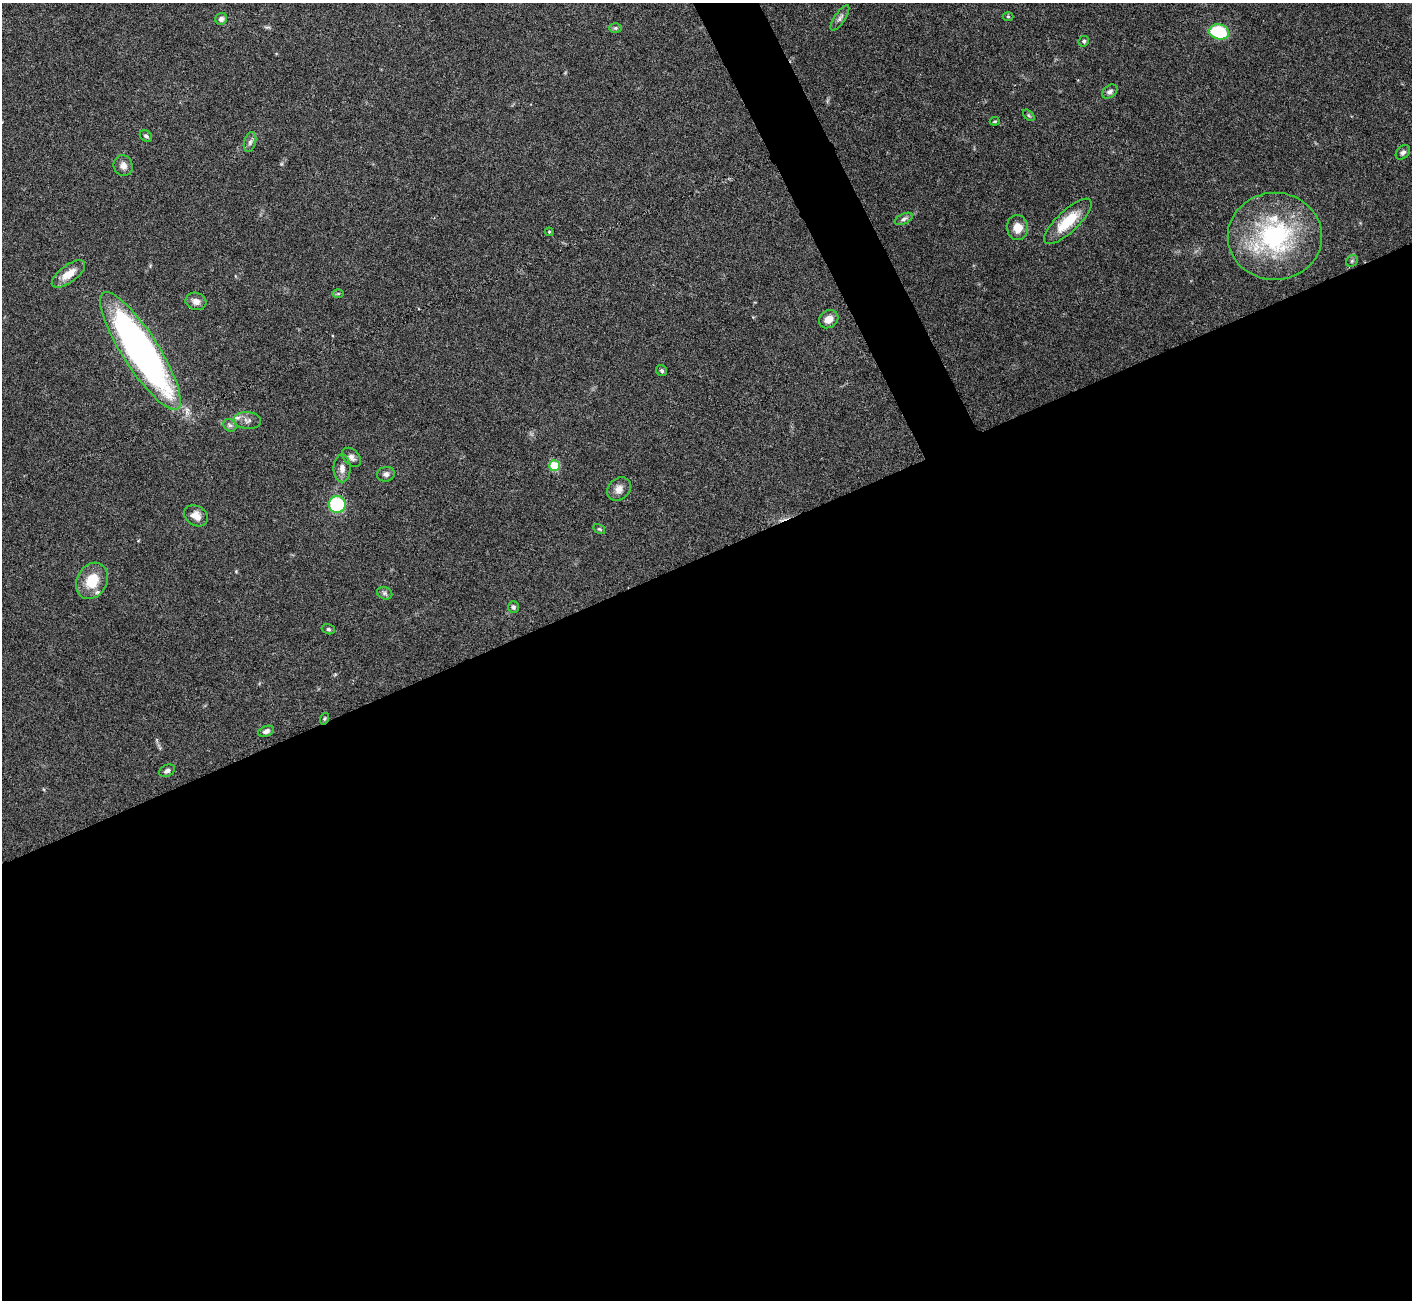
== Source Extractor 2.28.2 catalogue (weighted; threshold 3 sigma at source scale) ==
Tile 15 of 4 x 4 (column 3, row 4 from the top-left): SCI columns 2821-4230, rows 155-1452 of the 5644 x 5631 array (HDU 1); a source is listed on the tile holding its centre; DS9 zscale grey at full resolution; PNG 1414 x 1302 px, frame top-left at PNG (2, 3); each listed source drawn as its Kron ellipse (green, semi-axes under 4 px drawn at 4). Shown black and unused: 59% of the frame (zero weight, under 3 of 6 exposures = <1% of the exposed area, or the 3 px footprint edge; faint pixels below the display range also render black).
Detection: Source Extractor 2.28.2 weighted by HDU 2 'WHT'; one run over the whole footprint, this tile lists its part. Background 0.0973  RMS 0.0033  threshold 0.0137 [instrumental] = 3 sigma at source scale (4.09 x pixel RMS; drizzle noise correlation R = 1.36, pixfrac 0.8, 0.05/0.05 arcsec/px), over >= 5 px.
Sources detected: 45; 3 inside a brighter listed object's ellipse — not listed separately; the other 42 listed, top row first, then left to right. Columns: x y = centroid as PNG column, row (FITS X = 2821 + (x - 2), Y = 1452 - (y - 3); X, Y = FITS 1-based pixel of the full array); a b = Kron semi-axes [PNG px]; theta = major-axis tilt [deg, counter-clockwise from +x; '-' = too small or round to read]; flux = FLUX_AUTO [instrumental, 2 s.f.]
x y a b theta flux
1008 17 5 3 - 0.3
840 18 14 5 56 1.1
221 19 6 5 - 1.2
615 28 6 5 - 0.54
1219 32 10 7 -12 18
1084 41 5 5 - 0.59
1110 91 8 6 38 0.99
1029 115 7 4 -45 0.46
995 121 5 3 - 0.35
146 136 7 5 -42 0.78
250 142 10 6 75 1
1403 152 8 5 46 0.95
123 166 10 9 - 1.9
904 219 10 5 25 0.96
1068 221 31 11 43 9.8
1017 228 12 10 -82 4
549 232 4 4 - 0.36
1275 236 47 43 0 44
1352 261 6 5 - 0.53
68 274 20 8 37 4.5
338 294 6 4 0 0.4
196 301 10 8 -18 2.1
829 319 10 8 36 3
140 351 69 18 -57 140
662 371 6 5 - 0.66
247 420 13 8 -5 1.6
230 425 7 5 -42 0.81
351 457 11 7 -45 1.5
554 466 5 5 - 13
342 468 14 8 -90 2.1
386 474 9 7 10 1.2
619 489 13 10 43 2.2
337 504 8 8 - 23
196 516 12 9 -33 3
599 529 6 4 -34 0.39
92 581 19 15 61 7.9
385 593 8 6 -21 0.76
513 607 6 5 - 0.6
328 629 6 5 - 0.6
324 719 6 4 72 0.49
266 731 8 5 21 1.1
167 771 8 5 24 1
Overlapping masked pixels (flux is a lower limit): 1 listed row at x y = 324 719